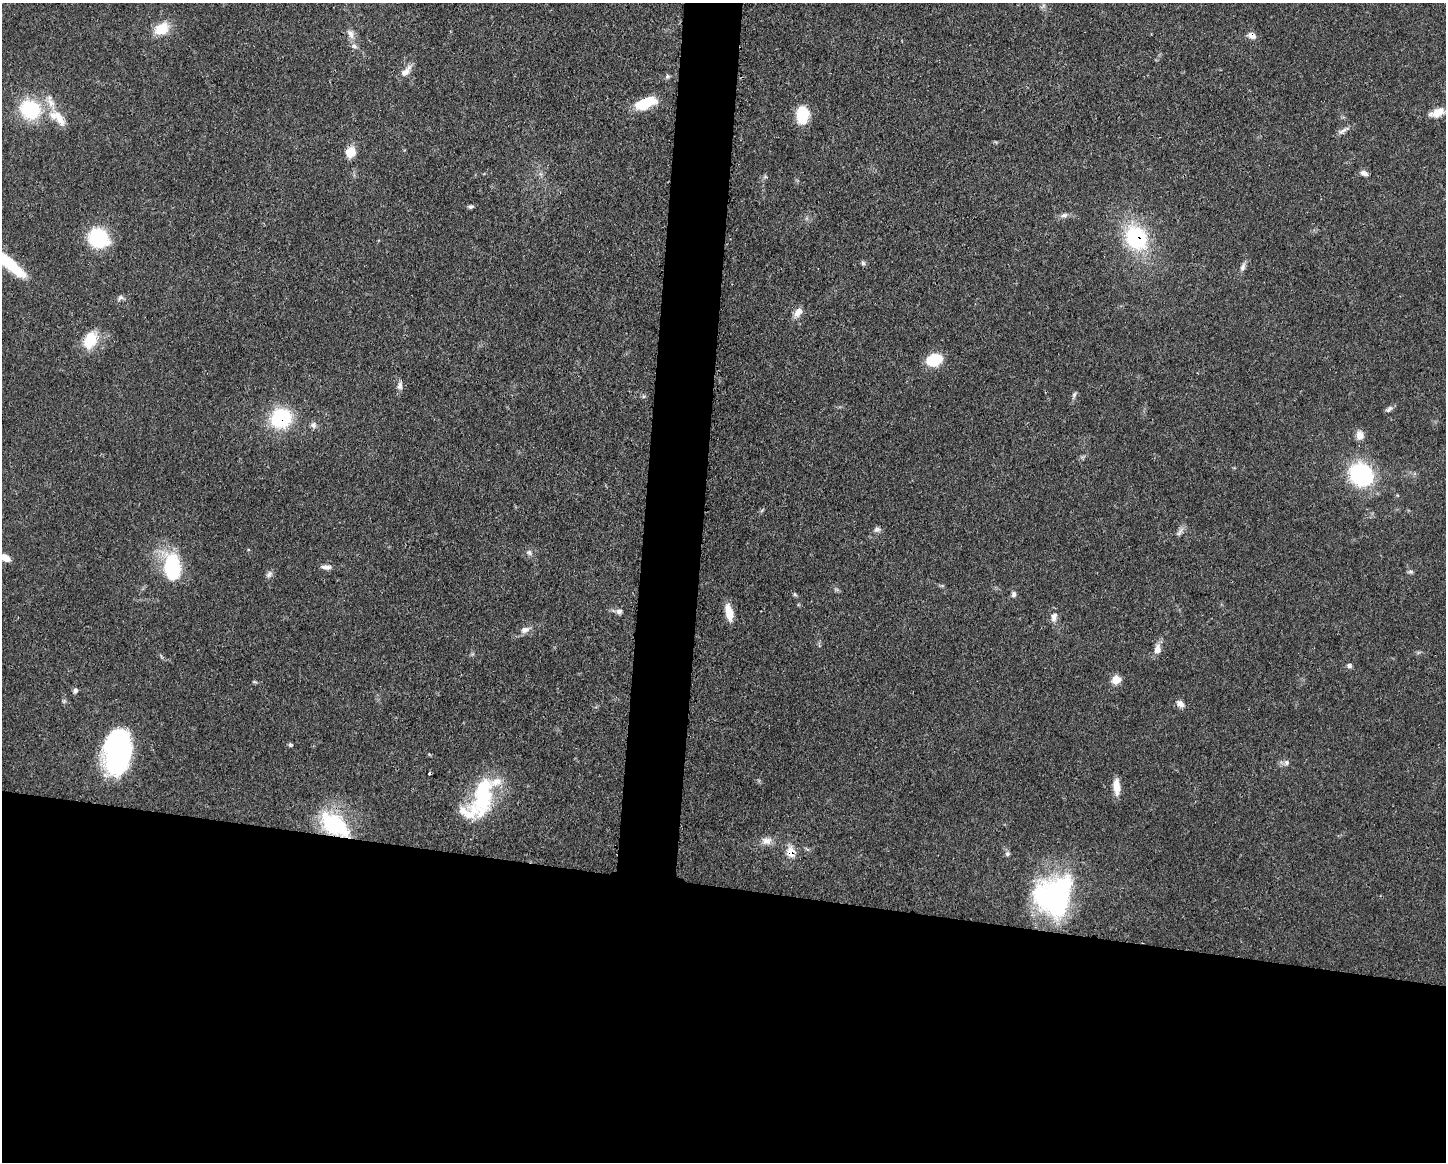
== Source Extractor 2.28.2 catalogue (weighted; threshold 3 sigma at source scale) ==
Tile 11 of 3 x 4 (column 2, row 4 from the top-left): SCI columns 1558-3001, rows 3-1162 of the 4671 x 4645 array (HDU 1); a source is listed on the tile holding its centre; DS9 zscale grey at full resolution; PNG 1448 x 1164 px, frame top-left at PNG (2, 3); no overlay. Shown black and unused: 27% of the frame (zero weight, under 3 of 4 exposures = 1% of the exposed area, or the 3 px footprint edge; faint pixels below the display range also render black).
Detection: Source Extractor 2.28.2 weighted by HDU 2 'WHT'; one run over the whole footprint, this tile lists its part. Background 0.0543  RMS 0.0032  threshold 0.0146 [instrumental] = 3 sigma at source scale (4.5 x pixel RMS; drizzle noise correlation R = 1.50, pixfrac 1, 0.05/0.05 arcsec/px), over >= 5 px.
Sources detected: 67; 1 cosmic-ray / hot-pixel residue — not listed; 6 inside a brighter listed object's ellipse — not listed separately; the other 60 listed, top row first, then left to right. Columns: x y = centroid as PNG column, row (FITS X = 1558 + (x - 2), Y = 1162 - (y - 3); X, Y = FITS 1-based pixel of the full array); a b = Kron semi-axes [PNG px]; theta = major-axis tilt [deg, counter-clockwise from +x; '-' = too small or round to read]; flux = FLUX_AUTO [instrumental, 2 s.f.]
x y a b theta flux
161 29 17 13 30 6.9
351 34 14 8 -66 2.1
1252 35 10 7 -29 2.1
405 72 14 9 43 2.6
667 76 6 6 - 0.68
645 103 26 12 21 10
30 109 25 23 -31 19
1437 112 19 9 21 4.1
802 114 16 10 90 13
59 118 24 10 -59 4.9
1343 130 18 5 29 1.5
351 152 11 10 - 4.4
1364 173 10 6 -20 1.3
471 206 7 5 8 0.71
1064 215 11 6 8 1.2
98 238 21 17 -36 21
1136 238 22 18 -58 30
9 263 46 10 -40 18
863 263 6 5 - 0.68
1243 267 12 6 70 1.2
120 297 8 6 26 0.9
798 312 13 8 54 2.4
90 340 24 16 64 8.1
934 360 14 10 18 12
400 386 11 7 85 1.4
1074 395 8 5 64 0.74
1389 409 11 6 42 0.97
281 418 21 19 26 21
313 425 8 8 - 1.1
1360 435 12 9 -78 2.6
1361 475 25 23 -42 32
877 530 9 7 15 1
1180 532 15 5 60 1.2
529 552 8 6 -57 0.98
5 557 12 6 -26 3.5
326 567 12 6 -4 1.6
172 568 26 16 -86 25
1411 571 7 5 -15 0.67
269 574 9 6 78 1
795 594 5 5 - 0.44
1013 594 7 6 - 0.89
619 611 8 7 - 1.1
729 613 19 8 -80 4.8
1054 617 13 8 72 1.9
525 630 12 8 16 2
1157 649 14 9 82 2.5
1349 666 7 6 - 0.83
1116 680 7 6 - 6.9
75 690 7 6 - 0.86
1180 704 11 8 -41 1.7
290 744 5 5 - 0.51
118 752 39 22 83 70
1286 763 8 6 62 0.98
1116 786 19 7 -87 3.9
483 794 56 23 76 27
334 824 39 23 -36 25
766 841 15 10 6 2.6
791 852 12 9 -89 4.1
1007 854 7 6 - 0.75
1054 896 43 38 59 60
Overlapping masked pixels (flux is a lower limit): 5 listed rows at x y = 1252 35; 1136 238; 281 418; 334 824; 791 852
Isophote crosses this tile's border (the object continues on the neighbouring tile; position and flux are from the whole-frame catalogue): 2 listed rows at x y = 9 263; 5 557